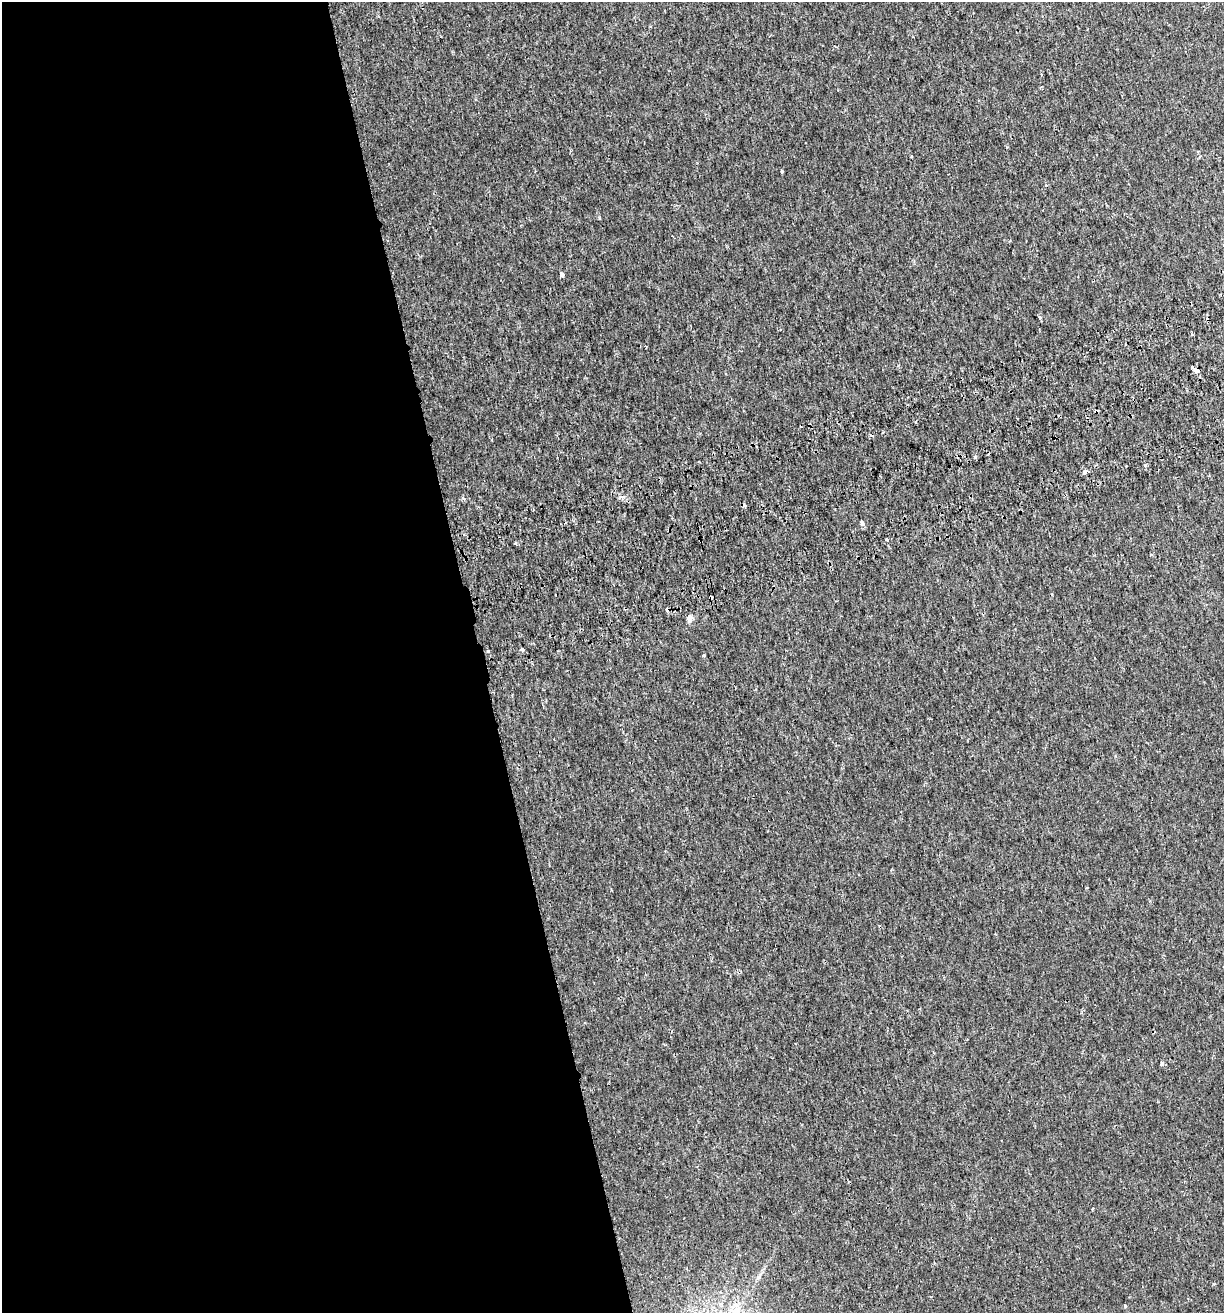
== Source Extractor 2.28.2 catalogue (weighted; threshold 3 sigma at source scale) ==
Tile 9 of 4 x 4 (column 1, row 3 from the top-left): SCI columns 124-1345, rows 1367-2677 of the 5082 x 5355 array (HDU 1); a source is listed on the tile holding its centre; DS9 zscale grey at full resolution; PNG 1226 x 1315 px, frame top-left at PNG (2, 2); no overlay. Shown black and unused: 39% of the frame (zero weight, under 2 of 3 exposures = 3% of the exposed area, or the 3 px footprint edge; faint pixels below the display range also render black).
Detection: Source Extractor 2.28.2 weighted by HDU 2 'WHT'; one run over the whole footprint, this tile lists its part. Background 0.00256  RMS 0.0025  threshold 0.0111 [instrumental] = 3 sigma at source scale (4.5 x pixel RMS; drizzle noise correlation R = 1.50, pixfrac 1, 0.0396/0.0396 arcsec/px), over >= 5 px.
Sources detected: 23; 5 cosmic-ray / hot-pixel residue — not listed; the other 18 listed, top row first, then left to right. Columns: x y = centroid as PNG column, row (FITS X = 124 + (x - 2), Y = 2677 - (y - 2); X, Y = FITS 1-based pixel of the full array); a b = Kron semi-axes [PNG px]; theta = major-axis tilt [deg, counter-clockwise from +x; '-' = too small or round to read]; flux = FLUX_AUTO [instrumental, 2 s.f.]
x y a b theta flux
781 171 3 3 - 0.74
562 274 4 3 - 4.8
1040 317 6 4 -39 0.4
1196 370 6 4 -33 2.8
915 422 3 3 - 1.1
975 457 5 4 - 0.34
1145 466 3 3 - 0.67
1085 472 5 3 - 3.7
862 523 7 4 -73 0.42
887 539 5 4 - 0.35
516 543 3 3 - 0.84
711 598 4 3 - 0.98
690 618 10 6 72 1
522 650 5 4 - 0.54
488 651 4 4 - 0.25
703 655 3 3 - 1.3
1162 1064 5 4 - 0.54
1125 1306 4 4 - 0.24
Overlapping masked pixels (flux is a lower limit): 2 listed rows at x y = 1196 370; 711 598